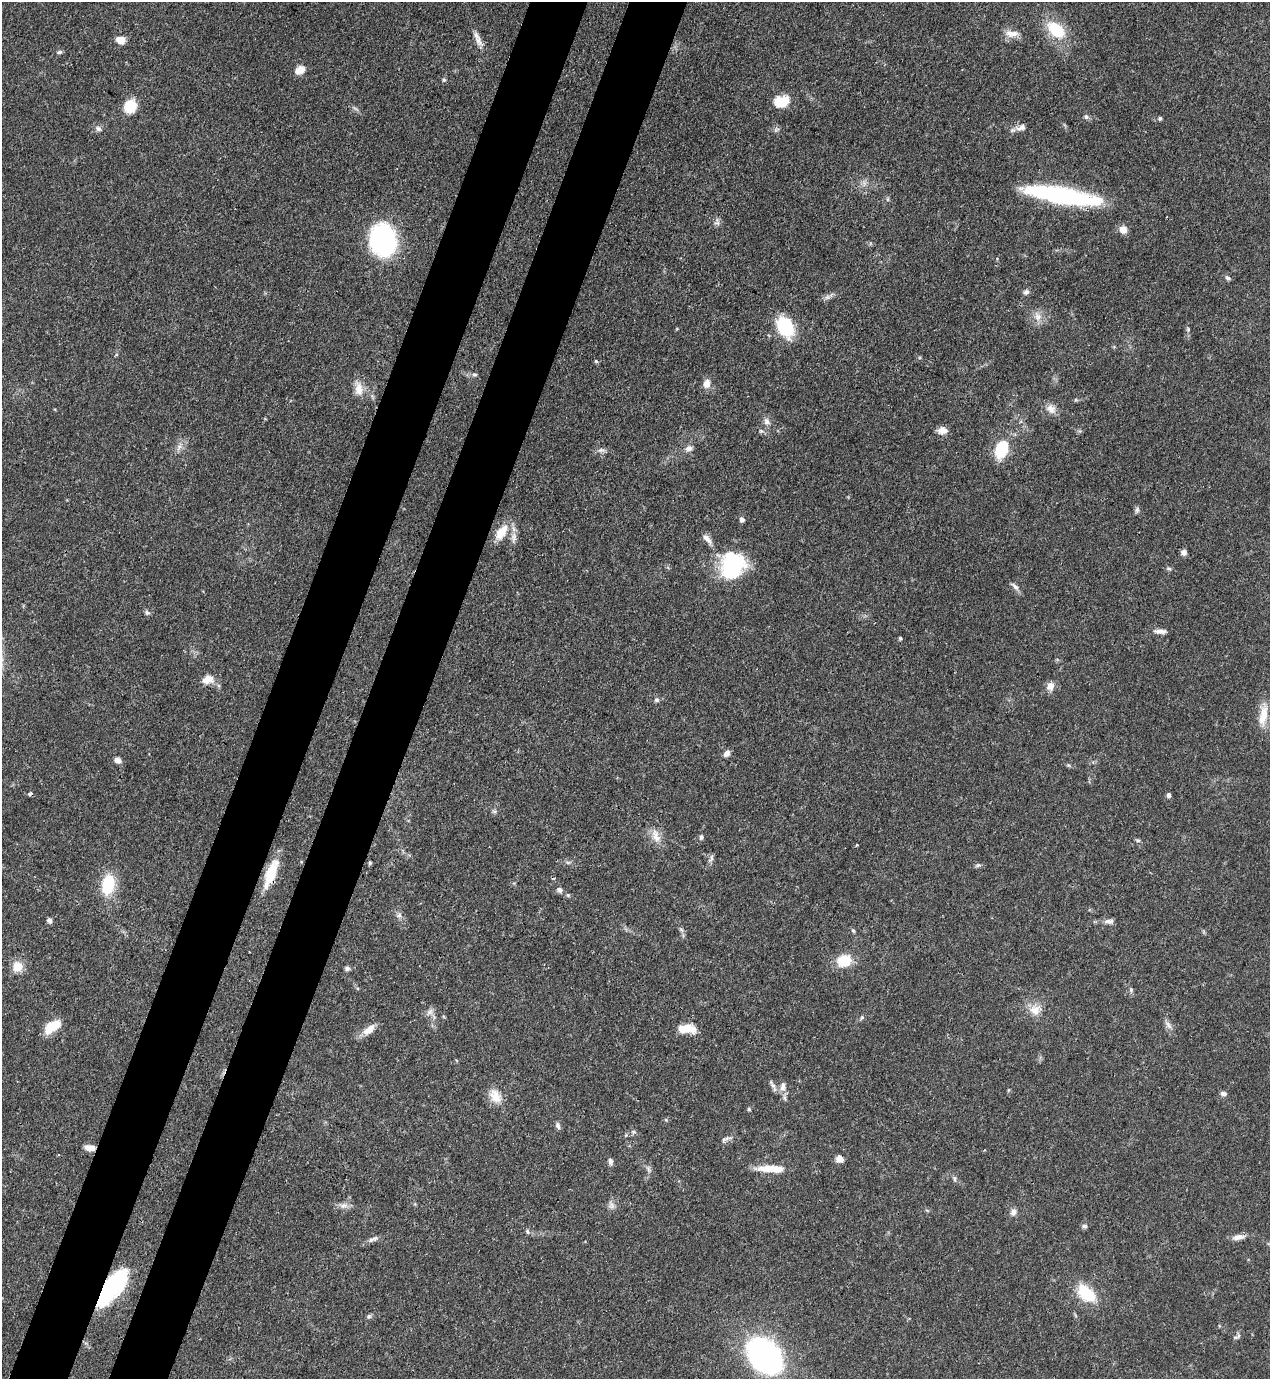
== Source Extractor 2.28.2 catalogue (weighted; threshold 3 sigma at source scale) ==
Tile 7 of 4 x 4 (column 3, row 2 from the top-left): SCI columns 2757-4024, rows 2793-4169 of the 5646 x 5587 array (HDU 1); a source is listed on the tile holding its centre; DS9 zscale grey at full resolution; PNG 1272 x 1381 px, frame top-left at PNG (2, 2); no overlay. Shown black and unused: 9% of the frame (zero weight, under 3 of 4 exposures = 7% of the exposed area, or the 3 px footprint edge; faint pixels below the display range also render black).
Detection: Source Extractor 2.28.2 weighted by HDU 2 'WHT'; one run over the whole footprint, this tile lists its part. Background 0.071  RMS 0.0036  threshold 0.0161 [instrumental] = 3 sigma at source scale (4.5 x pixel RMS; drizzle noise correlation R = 1.50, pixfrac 1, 0.05/0.05 arcsec/px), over >= 5 px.
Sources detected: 117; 2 cosmic-ray / hot-pixel residue — not listed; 3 inside a brighter listed object's ellipse — not listed separately; the other 112 listed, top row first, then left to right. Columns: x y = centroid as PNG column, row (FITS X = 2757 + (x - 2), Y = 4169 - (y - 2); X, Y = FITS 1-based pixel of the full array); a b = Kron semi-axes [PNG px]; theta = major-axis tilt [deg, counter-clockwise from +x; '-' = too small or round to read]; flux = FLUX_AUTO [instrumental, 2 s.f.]
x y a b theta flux
1056 30 21 13 -40 16
1012 34 20 9 -3 3.3
120 40 9 7 -12 4.2
478 40 16 8 -64 2.7
59 52 7 5 17 0.69
300 70 13 9 31 2.9
444 80 6 5 - 0.6
781 102 16 11 14 9.1
130 106 11 10 - 12
1086 117 7 6 - 0.91
1160 118 5 5 - 0.64
1021 127 15 8 22 2.2
98 128 9 7 -30 1.3
864 183 9 6 -78 1.5
1062 195 73 14 -9 58
717 222 12 7 -89 1.4
1123 230 8 7 - 3.4
383 240 23 19 -81 68
1228 278 8 5 -29 0.79
1026 292 8 6 34 1.1
827 297 8 6 44 1.1
1038 316 15 10 -76 3.2
785 327 18 12 -59 24
1188 329 7 5 -71 0.6
596 361 5 4 - 0.48
474 375 7 5 -11 0.76
707 383 11 8 73 3
359 389 21 11 -82 4.4
1051 409 15 11 -36 3.1
767 421 10 8 -63 1.9
942 430 11 9 3 2.7
761 431 6 5 - 0.66
179 447 11 7 45 2
689 449 11 8 24 1.9
1002 449 17 11 70 17
601 450 12 6 -3 1.3
1137 510 9 5 82 0.89
742 520 6 5 - 1.2
501 532 22 11 55 7.1
513 537 17 7 84 2.6
707 539 17 7 -51 2.4
1184 552 6 6 - 1.5
732 565 31 27 66 29
1169 568 8 5 -7 0.68
1015 586 14 6 -41 1.5
147 613 7 6 - 0.84
1160 631 17 6 -3 2.1
900 638 4 4 - 0.6
208 679 16 11 13 3.7
1050 686 11 9 70 2.7
657 700 7 7 - 0.96
1263 715 31 10 83 6.7
727 754 10 7 44 1.5
117 760 9 7 -23 1.6
1068 765 7 4 -31 0.55
1169 795 6 5 - 0.94
656 836 21 10 -67 4.3
701 837 7 5 81 0.76
1138 840 7 4 -18 0.59
857 845 3 3 - 0.36
711 858 12 5 72 1.1
568 862 7 4 -19 0.66
370 863 5 4 - 0.49
978 865 7 5 19 0.74
271 874 32 10 69 12
108 884 23 13 78 15
559 890 8 7 - 1.3
568 895 6 5 - 0.57
399 915 8 6 15 1.2
49 920 7 6 - 1
1109 921 14 7 -4 1.7
681 930 7 5 -32 0.73
853 931 5 4 - 0.5
844 961 13 11 15 11
17 966 10 10 - 5.9
347 968 6 5 - 1.1
1131 990 6 5 - 0.65
1035 1010 15 13 28 4.6
430 1012 11 7 48 1.7
862 1017 7 5 55 0.65
1168 1025 13 6 -50 1.6
52 1027 17 8 35 10
686 1029 18 10 10 5.8
369 1030 18 9 37 4
772 1084 18 5 -57 1.6
783 1087 13 8 80 2.4
1223 1093 8 5 -8 1.2
495 1096 20 13 -61 5.5
749 1109 5 4 - 0.48
666 1120 5 4 - 0.43
558 1125 9 6 -72 1.1
633 1132 6 4 -1 0.65
726 1139 18 6 26 1.4
90 1148 12 6 -7 3
839 1159 10 9 - 1.9
610 1161 9 6 -71 1.2
769 1168 32 9 0 7
648 1169 11 5 -67 1.2
954 1178 7 6 - 0.81
344 1205 13 8 15 2.1
611 1205 12 9 -74 1.8
1013 1212 10 8 54 1.7
1084 1226 7 6 - 0.92
527 1231 7 5 -62 0.81
1238 1237 16 7 9 2.6
373 1239 18 5 24 1.5
1269 1244 7 4 -18 0.57
112 1287 38 15 54 43
1086 1293 25 14 -42 14
369 1316 7 6 - 0.77
1238 1336 11 6 73 1.1
765 1356 24 17 -48 170
Overlapping masked pixels (flux is a lower limit): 4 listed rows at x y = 1062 195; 271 874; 90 1148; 112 1287
Isophote crosses this tile's border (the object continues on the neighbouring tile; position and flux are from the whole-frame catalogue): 1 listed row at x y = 1269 1244